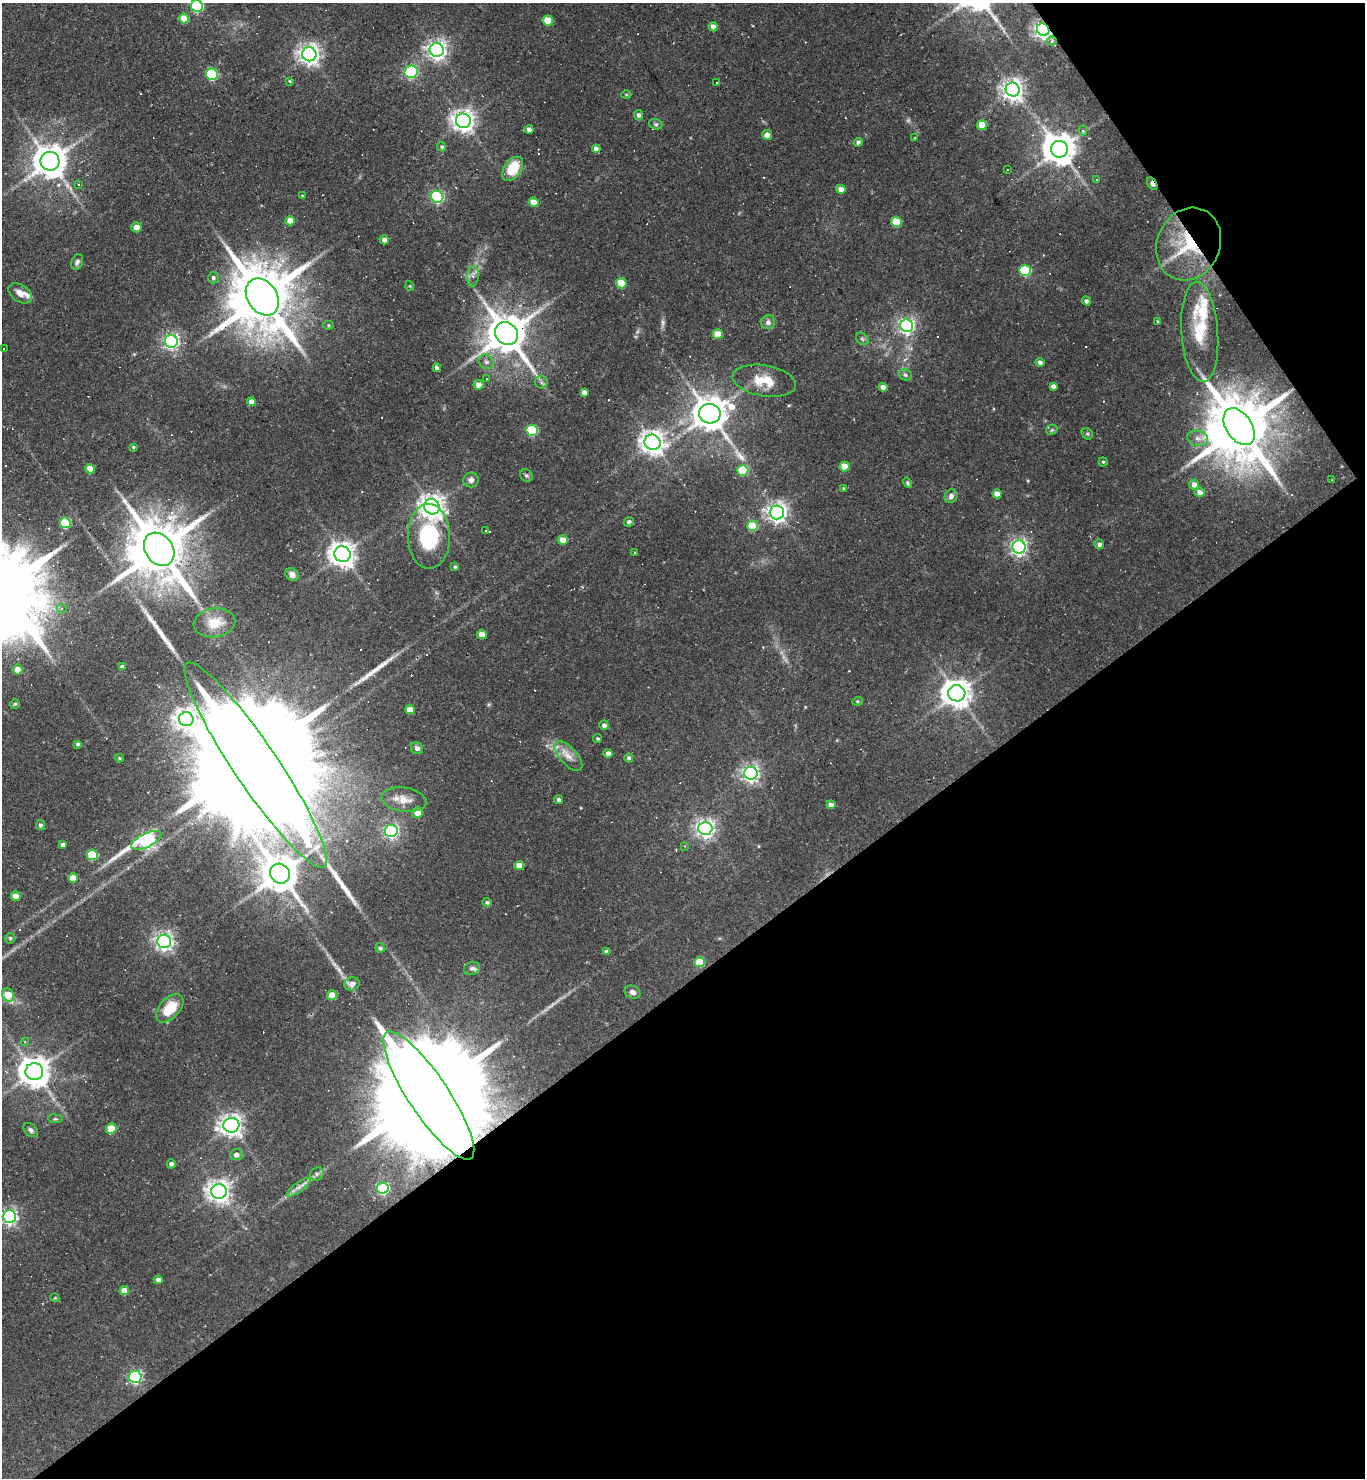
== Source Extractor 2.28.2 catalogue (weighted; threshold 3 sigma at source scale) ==
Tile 12 of 4 x 4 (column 4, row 3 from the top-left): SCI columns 4383-5745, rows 1477-2952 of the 5899 x 5904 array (HDU 1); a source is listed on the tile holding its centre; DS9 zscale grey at full resolution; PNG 1367 x 1480 px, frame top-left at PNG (2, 3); each listed source drawn as its Kron ellipse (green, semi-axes under 4 px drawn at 4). Shown black and unused: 37% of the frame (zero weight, under 2 of 3 exposures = <1% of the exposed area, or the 3 px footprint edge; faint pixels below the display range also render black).
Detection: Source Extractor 2.28.2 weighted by HDU 2 'WHT'; one run over the whole footprint, this tile lists its part. Background 0.069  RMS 0.0057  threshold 0.0258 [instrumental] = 3 sigma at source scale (4.5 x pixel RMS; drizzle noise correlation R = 1.50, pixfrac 1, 0.05/0.05 arcsec/px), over >= 5 px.
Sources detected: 216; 3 too faint to see at this stretch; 2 inside a brighter object's white glare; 32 cosmic-ray / hot-pixel residue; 2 long thin detections or spike segments (spike, bleed or trail) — neither listed nor drawn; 4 inside a brighter listed object's ellipse — not listed separately; the other 173 listed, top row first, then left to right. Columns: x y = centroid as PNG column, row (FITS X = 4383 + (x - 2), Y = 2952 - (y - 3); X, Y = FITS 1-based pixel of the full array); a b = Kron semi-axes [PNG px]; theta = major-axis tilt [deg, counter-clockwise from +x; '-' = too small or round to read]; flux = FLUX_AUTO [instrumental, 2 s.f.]
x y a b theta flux
197 6 6 5 - 74
184 18 5 4 - 10
548 21 5 5 - 15
713 27 5 4 - 2.9
1043 30 6 6 - 280
1052 41 5 4 - 1.5
437 50 7 6 - 300
309 54 7 7 - 380
411 72 7 6 - 83
212 74 6 5 - 51
290 81 4 3 - 0.61
716 83 3 3 - 0.95
1013 90 7 7 - 400
626 95 5 3 - 0.55
638 115 5 4 - 1.8
463 121 7 7 - 410
656 124 7 5 -20 0.95
982 125 5 4 - 14
529 129 4 4 - 2.4
1083 130 5 4 - 1.5
767 135 5 5 - 3.4
915 138 4 2 - 0.41
858 142 4 4 - 1.9
442 147 5 4 - 0.97
596 149 4 4 - 3.5
1059 149 8 8 - 1000
50 161 9 9 - 1200
513 169 13 8 55 18
1007 169 3 3 - 0.86
1096 179 3 2 - 0.42
1152 184 7 3 -56 4.5
78 185 3 3 - 21
841 189 5 4 - 4.8
302 196 3 2 - 0.52
437 197 6 6 - 100
534 202 5 4 - 9.8
290 221 5 4 - 8.2
896 222 5 5 - 20
136 227 5 5 - 4.4
384 240 4 4 - 2.8
1189 244 37 31 65 49
77 262 8 5 67 1.7
1025 270 6 5 - 46
473 276 10 5 84 2.7
213 278 5 5 - 1.4
621 283 5 5 - 16
410 286 5 3 - 0.47
20 293 13 8 -34 4.9
262 297 20 15 -56 5600
1086 301 4 4 - 1.5
768 322 7 7 - 2.5
1157 322 3 3 - 0.9
329 325 5 4 - 0.84
907 326 6 6 - 200
1200 332 50 18 -86 23
506 334 12 10 -48 2100
718 334 5 4 - 13
862 339 7 5 -45 1.2
171 341 6 6 - 190
3 349 3 2 - 0.68
486 362 8 7 - 2
1040 362 4 4 - 2.3
437 368 4 4 - 2.6
905 375 7 5 -21 1.2
487 379 3 3 - 2.1
764 381 32 15 -10 15
541 382 6 6 - 1.5
478 385 5 5 - 5
1053 386 4 4 - 2.2
883 387 4 4 - 4.5
584 392 4 4 - 2.8
251 402 4 4 - 3.8
710 414 11 10 - 1300
1239 427 20 12 -56 5500
532 430 6 5 - 40
1052 430 6 5 - 1
1087 434 6 5 - 0.91
1198 438 10 7 -12 3.3
653 442 8 7 - 510
133 447 4 3 - 0.8
1103 462 4 4 - 0.74
844 466 5 5 - 11
90 469 5 4 - 8.9
743 470 5 5 - 27
526 475 7 5 -42 1.3
471 480 8 7 - 2.6
1332 480 2 2 - 0.44
907 483 5 4 - 1
1194 484 5 5 - 3.7
843 488 4 3 - 0.62
1199 492 5 4 - 3.5
997 494 5 4 - 6
951 496 7 6 - 2.2
432 507 8 7 - 520
777 512 7 7 - 320
629 522 5 4 - 1.6
65 523 5 5 - 31
753 526 5 5 - 20
485 531 3 2 - 0.69
429 536 32 21 -89 51
563 540 5 5 - 6.9
1099 544 5 4 - 1.8
1019 547 6 6 - 210
159 549 18 13 -55 4700
635 553 3 3 - 0.5
343 554 8 7 - 580
455 567 4 3 - 0.96
292 574 7 6 - 3.3
62 609 5 4 - 1.5
214 623 21 14 8 12
482 634 5 4 - 6.6
122 667 4 4 - 2.3
17 670 5 5 - 6
957 693 8 8 - 780
857 701 5 4 - 0.76
15 704 5 5 - 0.88
410 710 5 4 - 7.1
186 719 7 7 - 420
604 725 5 4 - 2.3
598 739 4 4 - 0.92
78 744 4 4 - 1.3
417 748 6 6 - 2
608 753 4 4 - 2.7
568 756 18 8 -48 6.3
119 758 4 3 - 0.69
629 758 4 4 - 1.5
256 765 123 22 -56 61000
751 773 6 6 - 220
404 800 22 12 -8 8.4
558 800 4 4 - 1.5
831 805 4 4 - 2.4
417 813 5 5 - 6.8
40 825 5 4 - 1.4
705 828 7 6 - 270
391 831 6 6 - 140
146 840 16 7 26 160
63 845 4 4 - 2.7
685 846 3 3 - 0.61
92 855 5 5 - 31
519 865 5 4 - 7.2
280 874 10 9 - 1600
73 878 5 4 - 8.8
16 896 5 4 - 7.1
487 902 4 4 - 1.2
10 938 5 5 - 1.1
164 941 7 6 - 260
380 948 5 4 - 1.3
607 952 4 4 - 1.9
700 962 5 5 - 17
472 968 8 6 16 1.6
352 984 8 6 15 3.9
633 992 8 6 -26 2.2
8 995 7 5 -60 12
332 995 5 4 - 7
170 1008 17 10 47 16
25 1042 4 4 - 0.79
34 1072 9 8 - 950
429 1096 76 20 -56 37000
55 1119 7 3 -7 0.82
231 1125 8 7 - 400
111 1129 5 5 - 17
31 1130 8 5 -47 1.7
236 1155 6 5 - 3
171 1164 4 4 - 2
317 1174 7 6 - 1.9
299 1187 14 4 37 3
383 1188 6 5 - 85
219 1191 8 7 - 440
9 1217 6 6 - 180
158 1280 4 4 - 2.6
124 1291 5 4 - 7.7
55 1298 4 3 - 0.53
135 1377 6 6 - 100
Overlapping masked pixels (flux is a lower limit): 8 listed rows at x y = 1043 30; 1152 184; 1189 244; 262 297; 506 334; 1239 427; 256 765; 429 1096
Isophote crosses this tile's border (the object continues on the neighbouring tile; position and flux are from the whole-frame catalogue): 1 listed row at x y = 197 6